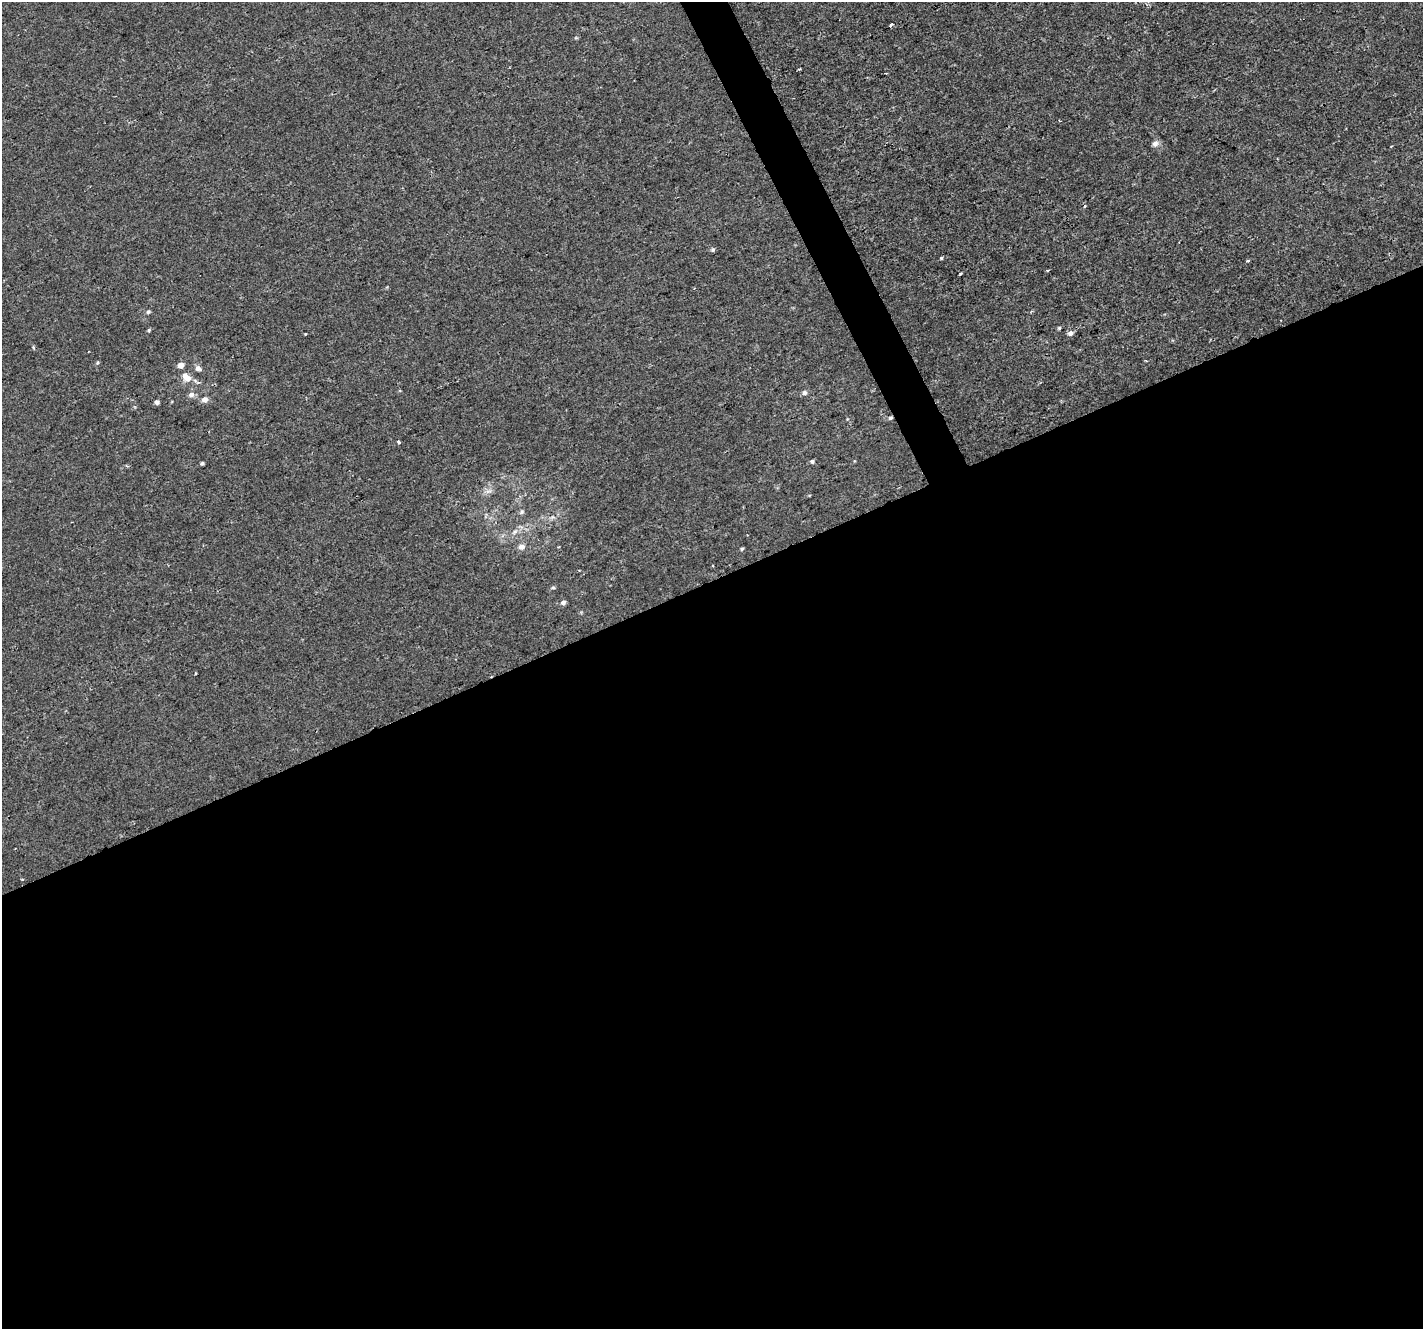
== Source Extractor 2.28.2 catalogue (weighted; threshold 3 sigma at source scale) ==
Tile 15 of 4 x 4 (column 3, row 4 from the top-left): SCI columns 2841-4261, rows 92-1418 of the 5683 x 5550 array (HDU 1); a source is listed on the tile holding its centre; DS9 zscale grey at full resolution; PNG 1425 x 1331 px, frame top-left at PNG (2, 2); no overlay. Shown black and unused: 58% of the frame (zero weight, under 2 of 3 exposures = <1% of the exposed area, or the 3 px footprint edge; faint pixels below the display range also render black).
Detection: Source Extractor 2.28.2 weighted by HDU 2 'WHT'; one run over the whole footprint, this tile lists its part. Background -2.55e-04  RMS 0.0022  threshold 0.00974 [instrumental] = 3 sigma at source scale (4.5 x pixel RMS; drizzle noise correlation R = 1.50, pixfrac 1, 0.0396/0.0396 arcsec/px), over >= 5 px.
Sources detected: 35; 1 cosmic-ray / hot-pixel residue — not listed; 1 inside a brighter listed object's ellipse — not listed separately; the other 33 listed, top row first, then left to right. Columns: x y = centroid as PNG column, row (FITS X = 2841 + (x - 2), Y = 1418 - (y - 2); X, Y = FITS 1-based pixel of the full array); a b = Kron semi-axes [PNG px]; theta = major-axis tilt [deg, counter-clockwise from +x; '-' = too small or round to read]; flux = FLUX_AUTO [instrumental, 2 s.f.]
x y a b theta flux
891 25 4 3 - 0.61
799 69 3 2 - 0.34
1155 144 8 7 - 0.97
713 250 6 5 - 0.4
941 258 4 3 - 0.23
1248 261 4 3 - 0.34
1048 270 4 2 - 0.23
961 273 4 3 - 0.22
148 312 5 5 - 0.34
1059 328 4 4 - 0.28
149 330 5 4 - 0.27
1070 333 7 5 17 0.8
305 334 3 3 - 0.22
34 348 5 3 - 0.26
97 363 5 3 - 0.25
181 365 6 5 - 1.4
198 368 9 7 -24 0.74
188 378 10 9 - 1.5
805 393 6 6 - 0.6
191 395 8 6 16 0.87
205 399 7 6 - 1.2
157 402 5 5 - 0.59
890 418 5 4 - 0.41
399 442 4 3 - 0.5
812 461 5 5 - 0.36
202 463 4 3 - 0.31
522 512 7 5 47 0.44
515 532 7 5 31 0.6
521 547 9 8 - 1
742 549 5 4 - 0.28
553 587 5 4 - 0.29
563 602 6 5 - 0.69
195 673 3 2 - 0.19
Overlapping masked pixels (flux is a lower limit): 1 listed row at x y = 890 418